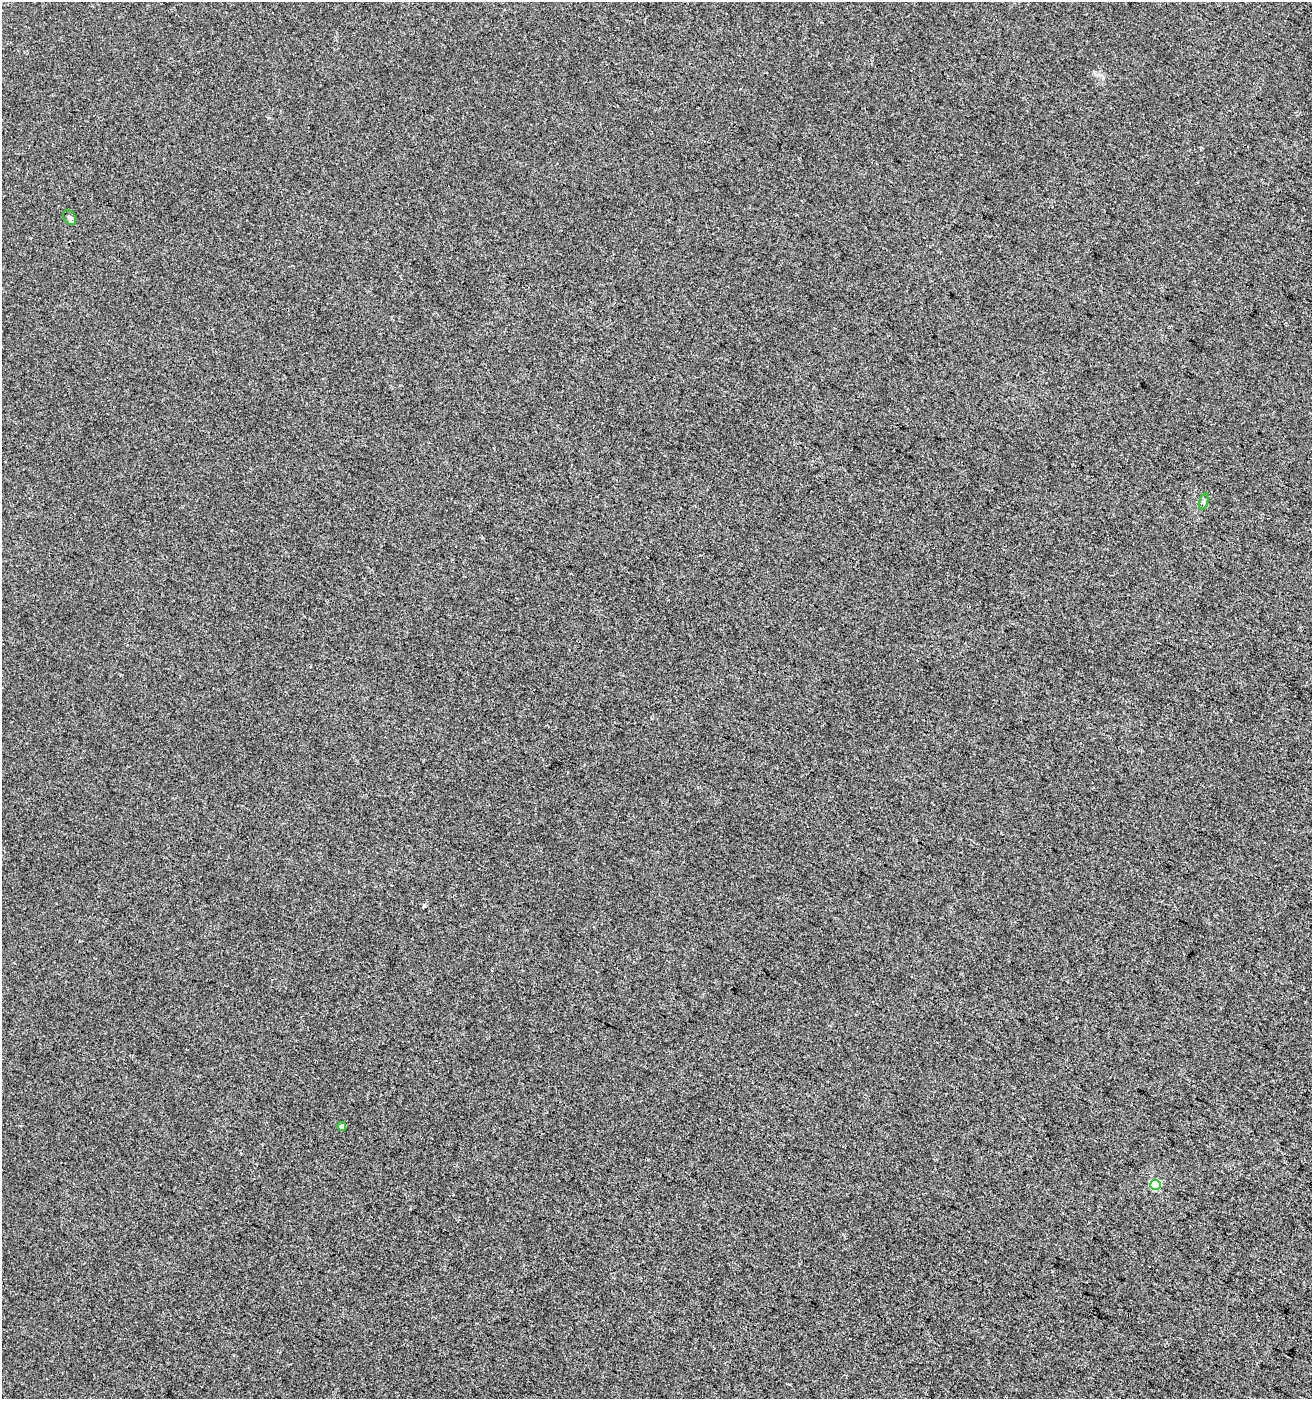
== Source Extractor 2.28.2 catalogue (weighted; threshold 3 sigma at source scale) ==
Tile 6 of 4 x 4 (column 2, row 2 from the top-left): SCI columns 1518-2827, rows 2802-4198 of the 5721 x 5596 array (HDU 1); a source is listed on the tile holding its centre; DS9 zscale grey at full resolution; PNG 1314 x 1401 px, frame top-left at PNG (2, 2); each listed source drawn as its Kron ellipse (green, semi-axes under 4 px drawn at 4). Shown black and unused: <1% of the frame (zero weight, under 3 of 4 exposures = <1% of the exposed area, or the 3 px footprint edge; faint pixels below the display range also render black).
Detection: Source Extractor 2.28.2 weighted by HDU 2 'WHT'; one run over the whole footprint, this tile lists its part. Background -5.16e-04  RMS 0.0034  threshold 0.0155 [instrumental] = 3 sigma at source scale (4.5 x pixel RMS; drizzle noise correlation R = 1.50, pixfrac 1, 0.0396/0.0396 arcsec/px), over >= 5 px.
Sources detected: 4; all 4 listed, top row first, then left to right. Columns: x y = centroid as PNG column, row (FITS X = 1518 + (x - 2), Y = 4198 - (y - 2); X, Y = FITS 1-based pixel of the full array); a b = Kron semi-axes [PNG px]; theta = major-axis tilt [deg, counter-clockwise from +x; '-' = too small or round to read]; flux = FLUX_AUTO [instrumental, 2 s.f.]
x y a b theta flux
69 218 8 6 -56 0.94
1204 501 8 3 71 0.61
341 1126 4 4 - 1.1
1156 1185 5 5 - 14